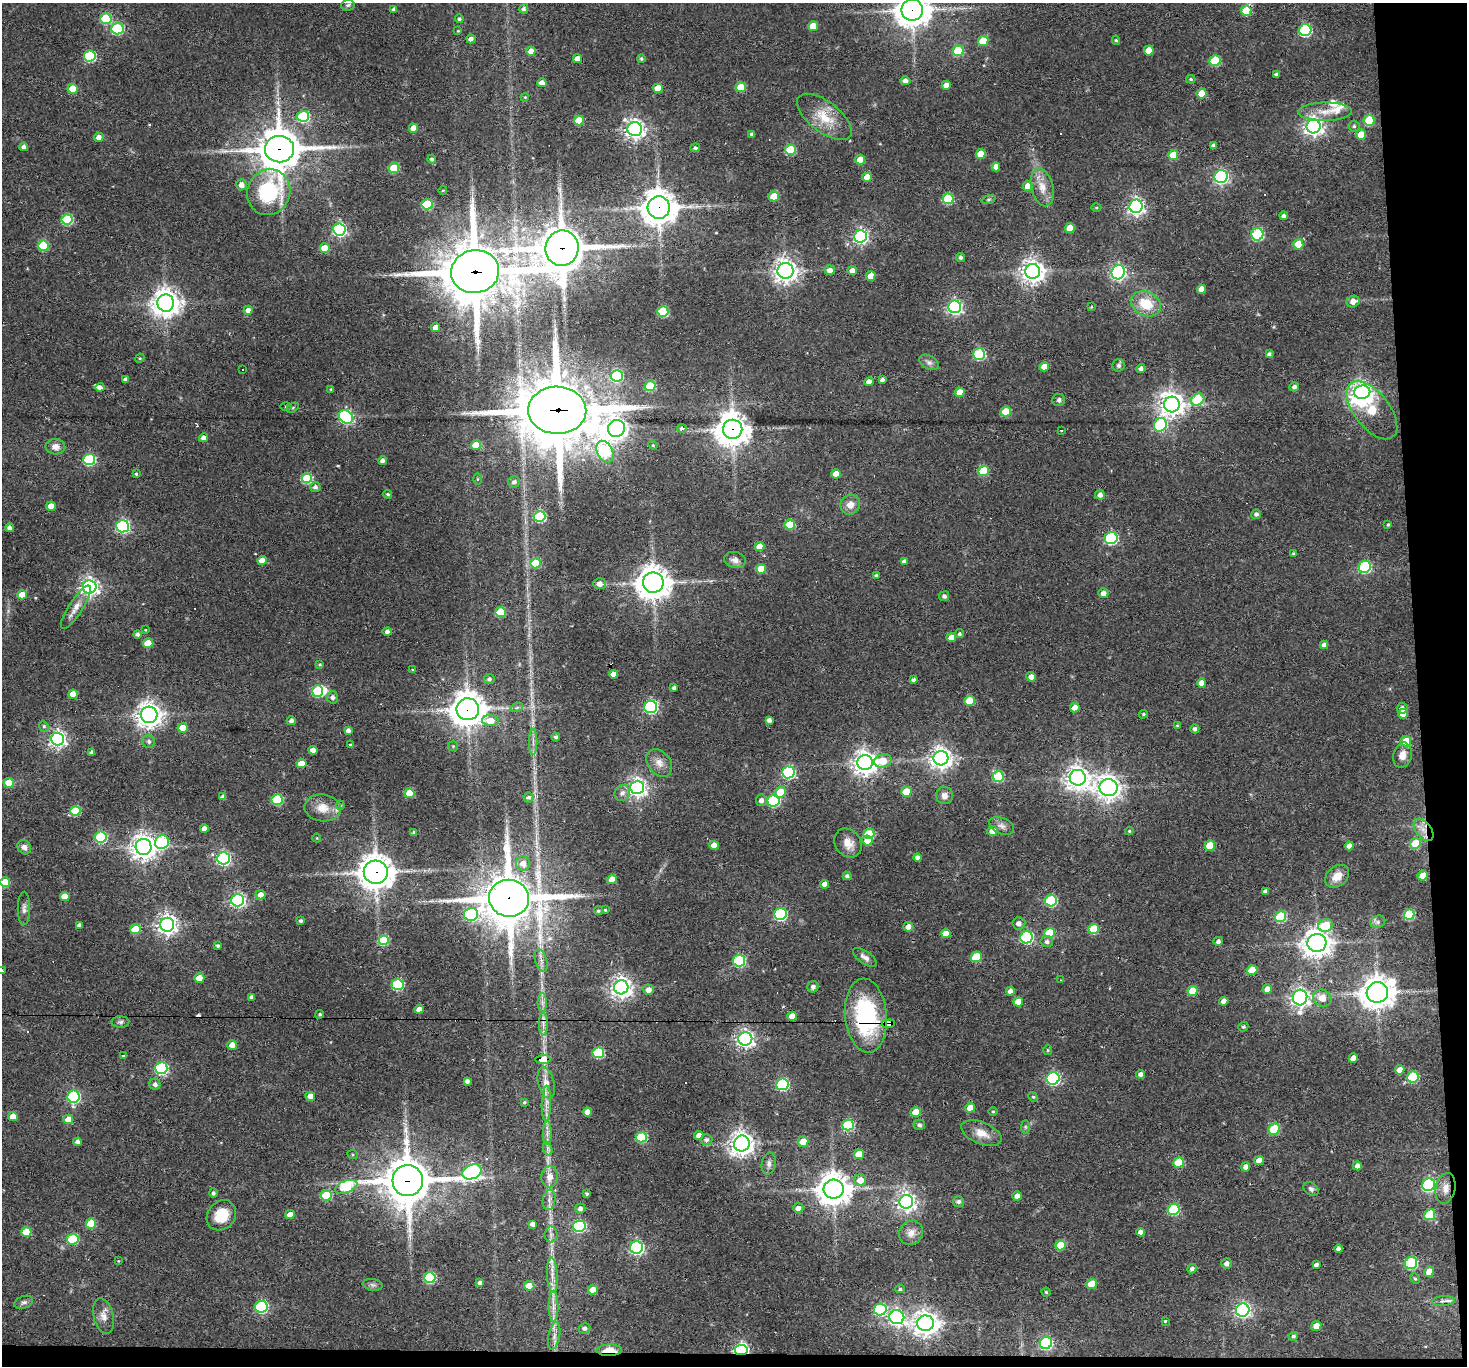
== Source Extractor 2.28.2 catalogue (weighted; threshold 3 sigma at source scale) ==
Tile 9 of 3 x 3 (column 3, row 3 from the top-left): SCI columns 2932-4396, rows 159-1522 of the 4396 x 4374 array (HDU 1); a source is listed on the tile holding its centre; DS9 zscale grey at full resolution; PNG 1469 x 1368 px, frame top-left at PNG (2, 3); each listed source drawn as its Kron ellipse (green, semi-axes under 4 px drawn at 4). Shown black and unused: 4% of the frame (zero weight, under 2 of 3 exposures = <1% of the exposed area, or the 3 px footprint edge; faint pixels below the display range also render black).
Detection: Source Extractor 2.28.2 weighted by HDU 2 'WHT'; one run over the whole footprint, this tile lists its part. Background 0.0647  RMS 0.0057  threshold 0.0257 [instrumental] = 3 sigma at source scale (4.5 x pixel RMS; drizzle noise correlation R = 1.50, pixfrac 1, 0.05/0.05 arcsec/px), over >= 5 px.
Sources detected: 451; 3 inside a brighter object's white glare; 4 cosmic-ray / hot-pixel residue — neither listed nor drawn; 5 inside a brighter listed object's ellipse — not listed separately; the other 439 listed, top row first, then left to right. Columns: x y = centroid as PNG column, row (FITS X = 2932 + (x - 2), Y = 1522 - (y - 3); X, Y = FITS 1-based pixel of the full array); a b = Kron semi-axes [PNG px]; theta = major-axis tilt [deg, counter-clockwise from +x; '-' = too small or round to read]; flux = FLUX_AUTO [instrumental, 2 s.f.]
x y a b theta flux
348 5 7 5 5 1.1
524 9 5 4 - 1.7
394 10 4 4 - 2
912 10 11 10 - 1000
1246 11 5 5 - 18
106 19 5 5 - 31
459 19 4 4 - 1.1
813 26 5 5 - 11
117 28 6 6 - 51
1305 30 6 6 - 69
458 31 3 3 - 0.46
471 39 4 4 - 2.4
1116 40 4 4 - 0.85
983 41 5 5 - 13
1149 50 5 5 - 9.5
531 51 4 4 - 5.2
958 51 5 5 - 29
90 56 5 5 - 54
578 59 4 4 - 5.3
641 59 4 4 - 0.88
1215 61 5 5 - 27
1276 74 3 3 - 0.89
1191 79 5 3 - 0.77
905 81 5 4 - 2.6
542 83 4 4 - 4
946 85 4 4 - 4.4
741 87 5 5 - 15
658 88 5 4 - 11
73 89 5 5 - 14
1202 93 5 5 - 12
525 97 4 3 - 0.52
1325 112 27 9 1 8.3
303 116 6 5 - 54
824 117 32 15 -38 15
1369 120 5 5 - 22
579 121 5 5 - 18
1313 126 7 7 - 300
1354 126 5 5 - 0.98
413 128 4 4 - 6.9
635 129 7 7 - 300
752 134 4 4 - 1.5
1361 135 5 5 - 8.5
99 137 5 4 - 3
1213 145 4 4 - 1.3
24 147 4 4 - 2.1
695 148 5 4 - 1
279 149 14 13 - 1800
790 150 5 5 - 28
981 154 5 5 - 11
1173 155 5 5 - 12
432 159 4 4 - 1.3
860 160 5 5 - 9.8
996 167 4 4 - 3.9
394 168 5 5 - 24
867 177 5 4 - 8.4
1221 177 7 6 - 140
241 185 5 5 - 3.6
1028 186 5 5 - 8.6
1042 187 19 11 -76 7.8
443 190 4 3 - 0.46
269 192 23 21 67 49
774 196 5 5 - 15
948 199 5 5 - 34
989 199 7 3 19 0.86
427 204 5 5 - 33
1136 206 7 6 - 190
1096 207 5 3 - 0.57
659 208 11 11 - 1000
1284 216 4 4 - 2
67 220 5 5 - 41
1070 228 5 5 - 8.8
339 229 6 6 - 120
1257 234 6 6 - 56
860 236 6 6 - 150
1298 244 5 5 - 14
43 246 5 5 - 29
325 248 5 4 - 8.6
562 248 18 16 70 2300
961 257 4 4 - 1.4
830 270 5 4 - 3.2
786 271 8 8 - 430
852 271 5 4 - 4.5
1033 271 7 7 - 470
475 272 24 21 9 3700
1118 272 7 6 - 160
871 276 5 4 - 5.1
1201 289 4 4 - 5.2
1353 302 7 6 - 3.4
166 303 9 8 - 760
1146 304 15 12 -26 15
955 307 6 6 - 160
1091 307 4 3 - 0.61
248 310 4 4 - 3
663 311 5 5 - 30
436 327 4 4 - 3.4
979 354 6 5 - 55
1269 354 4 3 - 1.6
140 358 5 4 - 0.54
929 362 10 6 -29 2
1118 365 6 6 - 1.4
1044 367 5 4 - 6.3
1141 369 4 4 - 1.8
243 370 3 3 - 9.5
617 376 6 6 - 52
125 379 4 3 - 1.3
882 380 4 3 - 1.9
869 382 4 4 - 3.9
650 386 5 5 - 29
100 387 4 4 - 1.8
1294 387 4 4 - 1.9
331 389 4 3 - 0.43
960 392 5 4 - 6.7
1362 392 8 6 9 270
1197 399 7 5 32 34
1059 400 6 6 - 1.3
1172 404 8 8 - 530
286 407 6 4 1 0.72
292 408 7 4 30 0.83
557 410 29 23 -1 5000
1372 410 34 17 -52 35
1006 412 5 5 - 14
346 417 8 6 -38 110
1160 425 7 6 - 52
616 428 9 8 - 380
682 428 5 4 - 2.3
733 429 10 9 - 1100
1061 430 3 2 - 0.74
203 438 4 4 - 3.2
476 445 5 4 - 11
653 445 5 4 - 0.66
55 447 10 7 -5 3.5
605 452 11 7 -61 47
89 459 6 5 - 67
383 461 4 4 - 2.1
983 471 5 5 - 24
136 474 4 4 - 0.8
836 474 5 4 - 5.9
307 479 5 5 - 39
477 479 5 4 - 0.62
514 482 6 5 - 1.9
315 487 5 5 - 1.9
388 494 4 3 - 0.84
1100 495 5 4 - 2.7
850 505 10 9 - 5.1
51 506 5 4 - 6.3
1256 514 5 4 - 1.6
540 516 6 5 - 44
1388 524 3 2 - 0.68
790 525 5 5 - 19
122 526 6 6 - 120
9 528 4 4 - 2
1111 538 6 6 - 82
759 546 5 4 - 7
1294 553 4 4 - 0.86
262 560 5 4 - 5.2
735 560 11 8 -14 3.2
904 561 4 4 - 2.1
536 563 5 5 - 19
1365 567 6 6 - 57
761 569 5 5 - 11
876 575 4 4 - 1.2
653 583 10 10 - 1000
600 584 6 5 - 3.6
90 587 7 6 - 260
1103 593 5 5 - 2.8
22 595 5 4 - 11
944 596 5 5 - 1.7
76 607 25 7 57 5.4
501 612 5 5 - 21
145 630 2 2 - 0.56
387 632 4 4 - 2
137 634 4 4 - 1.6
959 634 4 4 - 0.98
951 638 5 4 - 5.1
148 643 5 4 - 13
1324 645 4 4 - 2.6
320 664 3 3 - 0.74
412 670 4 3 - 0.61
613 674 4 4 - 4.9
1031 677 5 4 - 3.2
489 679 5 5 - 1.5
913 680 3 3 - 1.4
1202 683 5 4 - 5.2
674 688 4 3 - 1.4
318 691 5 5 - 42
73 694 5 4 - 7.2
332 697 6 5 - 2
970 701 5 5 - 14
517 707 6 4 20 1.1
651 707 6 6 - 110
1075 708 5 4 - 4.9
1402 708 5 5 - 2.7
468 709 11 11 - 1000
1143 714 5 4 - 0.8
1403 714 5 4 - 5.4
149 715 8 8 - 510
769 720 4 4 - 2.1
291 721 4 4 - 2
490 721 8 5 -4 12
1177 725 4 3 - 0.57
44 726 5 4 - 0.89
183 728 5 4 - 8.9
1195 729 4 4 - 1.6
348 730 4 4 - 2.3
556 737 4 4 - 1.3
58 739 6 6 - 220
149 741 6 6 - 1.6
1406 741 5 5 - 15
533 742 13 3 90 2
350 745 4 3 - 0.66
453 746 5 5 - 0.74
313 750 4 4 - 3.1
91 752 4 4 - 1.6
1402 755 13 9 76 5.4
941 758 7 7 - 410
883 761 9 6 16 12
659 763 15 11 -50 5.1
865 763 7 7 - 540
301 764 5 4 - 10
788 772 6 6 - 83
998 777 5 5 - 31
1078 778 8 8 - 490
9 783 5 5 - 8.5
637 787 7 6 - 280
1109 788 9 8 - 450
781 792 5 5 - 15
906 792 5 5 - 14
409 793 5 4 - 17
622 793 8 7 - 2.8
944 795 9 8 - 3.5
223 797 4 4 - 2.7
529 797 5 5 - 1.6
277 800 5 5 - 40
761 800 6 5 - 2.5
773 801 6 5 - 64
340 805 5 4 - 0.73
323 808 18 13 -7 8.2
75 811 5 5 - 27
1002 826 13 8 -23 2.8
204 829 4 4 - 4.4
1424 830 13 7 -52 4.9
992 831 5 5 - 4.8
1129 831 4 4 - 0.54
414 832 3 3 - 0.94
869 834 5 5 - 26
101 837 6 5 - 52
317 838 4 4 - 0.56
867 841 5 5 - 9
162 842 7 6 - 64
848 843 15 12 -54 6.2
1415 843 5 5 - 17
714 845 4 4 - 6.3
1210 845 5 5 - 13
1349 846 4 4 - 3.8
24 847 7 6 - 2.5
144 847 8 8 - 520
917 857 4 4 - 2.4
223 858 6 6 - 130
523 863 7 7 - 4.9
376 872 12 11 - 950
847 876 4 4 - 1.5
1337 876 13 10 40 6.5
1423 876 5 5 - 9.2
612 879 4 4 - 8.1
5 882 5 5 - 16
824 884 4 4 - 3.8
1265 891 4 4 - 1.6
261 895 5 5 - 3.8
65 896 5 4 - 7.5
509 898 20 18 -11 2800
238 900 6 6 - 140
1051 901 6 5 - 45
24 908 17 6 90 2.7
605 910 3 3 - 0.61
598 911 4 4 - 0.87
471 914 7 6 - 66
780 914 6 6 - 78
1409 914 5 5 - 35
1281 917 6 5 - 38
300 921 4 3 - 1
1378 922 8 6 22 1.6
1019 923 6 6 - 2.7
79 925 4 4 - 1.9
167 925 7 7 - 320
1326 925 7 6 - 25
908 927 5 5 - 3.7
136 929 5 5 - 18
1094 929 5 5 - 20
1049 933 5 5 - 18
946 934 5 4 - 8.6
1026 937 6 6 - 89
384 940 5 5 - 31
1218 941 5 4 - 1.9
1047 942 6 5 - 1.9
1317 943 9 9 - 650
218 946 4 3 - 1.2
865 957 14 6 -35 2.8
976 957 5 5 - 23
541 961 11 6 -73 2.6
739 961 6 6 - 60
1252 970 5 5 - 15
2 971 4 3 - 1.1
199 978 5 4 - 10
1060 980 3 3 - 0.55
397 985 6 5 - 47
621 987 7 7 - 390
813 987 6 5 - 1.8
1267 989 5 4 - 4.1
649 990 5 5 - 3.6
1010 991 4 4 - 2.9
1192 991 5 5 - 11
1377 992 10 10 - 810
252 997 4 4 - 1.9
1300 997 8 7 - 290
1322 998 9 8 - 6.2
1224 1001 5 4 - 3.4
542 1002 9 5 90 2
1018 1002 5 4 - 8
419 1009 4 4 - 3.9
320 1014 4 4 - 1
792 1016 5 4 - 6.4
866 1016 37 21 -85 66
120 1022 9 5 1 1.4
543 1024 11 4 -90 2.4
888 1024 7 4 5 140
1243 1027 5 4 - 1.1
745 1039 7 6 - 240
232 1045 5 4 - 4.2
1048 1050 5 4 - 0.75
598 1053 6 5 - 42
123 1055 3 3 - 1
1353 1058 5 4 - 4.8
543 1059 7 4 1 55
161 1068 6 6 - 81
1400 1070 5 4 - 4.5
1141 1074 4 4 - 2.3
1413 1077 6 5 - 37
1053 1078 6 6 - 100
467 1081 4 4 - 1.8
546 1083 16 8 -76 5.4
155 1084 6 5 - 2.1
782 1084 6 6 - 77
310 1096 5 4 - 4.9
73 1097 6 6 - 90
1033 1097 5 4 - 0.75
524 1102 3 3 - 0.86
546 1103 18 4 89 3.6
970 1108 5 5 - 7.5
993 1111 5 3 - 0.56
587 1112 4 4 - 4.4
916 1112 5 4 - 11
13 1116 5 4 - 6.3
68 1119 5 4 - 9.6
848 1125 6 5 - 49
919 1125 6 5 - 1.3
1025 1127 7 4 -89 0.98
1274 1129 6 5 - 32
547 1133 12 4 90 2.4
981 1133 21 11 -23 7.2
699 1135 4 4 - 3.6
641 1137 5 5 - 38
706 1140 6 5 - 2
78 1142 4 4 - 2.1
803 1142 5 5 - 7.8
742 1144 8 8 - 490
548 1149 7 4 -72 1.5
859 1154 5 5 - 11
353 1155 5 3 - 0.63
1259 1160 5 4 - 4.4
1179 1162 5 5 - 20
769 1163 11 7 81 2.3
1357 1166 4 4 - 3.4
1246 1167 4 4 - 2.8
472 1172 10 7 24 160
550 1177 10 8 85 4.9
860 1180 6 5 - 6.7
408 1181 15 15 - 2100
1429 1185 6 6 - 100
346 1187 11 6 20 43
1445 1188 15 9 77 5
834 1189 10 9 - 970
1311 1189 8 6 -40 1.6
213 1193 5 4 - 1.2
587 1194 3 3 - 0.95
326 1195 5 5 - 33
1017 1196 4 4 - 3.1
549 1200 10 6 81 2.5
906 1202 7 6 - 300
958 1202 6 5 - 1.6
798 1208 5 4 - 2.9
580 1209 5 5 - 2.3
1174 1209 6 5 - 47
221 1215 16 13 50 14
290 1215 5 4 - 4.8
1430 1215 6 5 - 29
91 1223 5 5 - 21
532 1224 4 4 - 2.5
579 1226 6 5 - 77
26 1232 5 5 - 14
1140 1232 4 4 - 3
911 1233 13 11 49 4.7
551 1235 8 6 -90 1.9
73 1239 6 5 - 36
1060 1245 5 5 - 18
637 1247 6 6 - 140
1338 1249 4 3 - 1.9
118 1261 4 3 - 0.4
1411 1263 6 6 - 69
1227 1264 5 5 - 2.3
1316 1265 4 3 - 1.7
1192 1269 5 4 - 1.8
1429 1272 5 4 - 7.1
552 1275 17 5 -86 4.3
430 1278 6 5 - 51
1415 1279 5 4 - 0.87
480 1283 4 4 - 2.1
1091 1284 5 5 - 13
373 1285 10 6 -10 1.7
529 1286 5 4 - 8.3
900 1289 4 4 - 0.94
593 1290 5 4 - 10
1046 1292 4 4 - 0.62
1443 1301 11 5 4 1.9
24 1302 10 6 20 1.7
553 1306 15 5 -90 3.6
261 1307 6 6 - 79
880 1309 6 6 - 68
1243 1310 7 6 - 180
103 1316 18 10 -75 4.8
897 1317 7 7 - 160
1165 1321 3 3 - 0.54
925 1323 8 7 - 550
1316 1326 5 5 - 4.9
584 1328 6 5 - 1.7
554 1336 14 5 79 3.3
1294 1336 4 4 - 1.3
1046 1343 6 6 - 82
609 1350 12 5 1 13
741 1350 6 5 - 150
Overlapping masked pixels (flux is a lower limit): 18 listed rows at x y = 912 10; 1246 11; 279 149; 659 208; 562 248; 475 272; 557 410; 733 429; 468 709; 1424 830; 376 872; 509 898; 866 1016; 888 1024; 543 1059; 408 1181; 609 1350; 741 1350
Isophote crosses this tile's border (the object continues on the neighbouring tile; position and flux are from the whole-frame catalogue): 3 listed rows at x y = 912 10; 5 882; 2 971